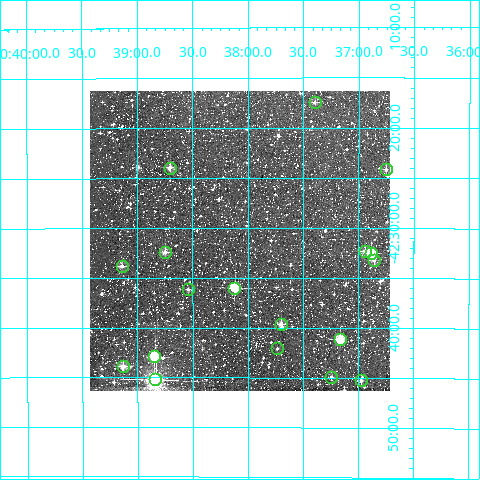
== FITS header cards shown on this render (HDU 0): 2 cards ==
NAXIS1  =                  300
NAXIS2  =                  300

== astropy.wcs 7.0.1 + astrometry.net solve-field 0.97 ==
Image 300 x 300 px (HDU 0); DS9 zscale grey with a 90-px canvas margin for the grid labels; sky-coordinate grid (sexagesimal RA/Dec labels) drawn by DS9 from the SOLVED WCS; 18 Tycho-2 reference stars matched to detected sources circled (green)
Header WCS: RA---TAN/DEC--TAN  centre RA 10:38:04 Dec -42:31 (159.52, -42.52 deg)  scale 6 arcsec/px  FOV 30.0' x 30.0'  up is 0 deg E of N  parity normal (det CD < 0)
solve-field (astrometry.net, Tycho-2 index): VERIFIED the header's WCS against the Tycho-2 star catalogue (verified at 2 index scales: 13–18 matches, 0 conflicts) and refined it, rather than solving blind
Solved WCS: RA---TAN-SIP/DEC--TAN-SIP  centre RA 10:38:04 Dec -42:31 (159.52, -42.52 deg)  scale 6 arcsec/px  FOV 30.0' x 30.0'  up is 0 deg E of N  parity normal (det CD < 0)
The solver's refit moves the header's centre by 1.7 arcsec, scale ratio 1.001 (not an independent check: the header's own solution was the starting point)
Tycho-2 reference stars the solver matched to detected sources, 18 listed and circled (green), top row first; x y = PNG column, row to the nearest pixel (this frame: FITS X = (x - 90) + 1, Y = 300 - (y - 91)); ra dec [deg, ICRS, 3 dp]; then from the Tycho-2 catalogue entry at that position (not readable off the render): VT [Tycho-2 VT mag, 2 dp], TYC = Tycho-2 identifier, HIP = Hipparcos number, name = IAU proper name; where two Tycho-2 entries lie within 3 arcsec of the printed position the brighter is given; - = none
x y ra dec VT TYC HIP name
315 102 159.349 -42.290 11.56 7718-610-1 - -
170 168 159.676 -42.399 10.51 7718-626-1 - -
386 169 159.188 -42.402 11.02 7718-902-1 - -
365 251 159.235 -42.539 11.04 7718-496-1 - -
165 252 159.688 -42.540 10.23 7718-256-1 - -
371 253 159.222 -42.542 9.76 7718-1074-1 - -
374 260 159.214 -42.553 10.76 7718-713-1 - -
122 266 159.786 -42.563 10.43 7718-464-1 - -
234 288 159.530 -42.600 9.26 7718-912-1 - -
188 289 159.635 -42.602 11.91 7718-942-1 - -
281 324 159.425 -42.660 10.02 7718-609-1 - -
340 339 159.291 -42.686 9.08 7718-448-1 51972 -
277 348 159.433 -42.701 11.51 7718-733-1 - -
154 356 159.712 -42.715 8.65 7718-882-1 - -
123 366 159.783 -42.730 10.60 7718-869-1 - -
331 377 159.310 -42.748 11.40 7718-957-1 - -
155 379 159.710 -42.753 6.19 7718-1520-1 52112 -
361 380 159.243 -42.754 10.89 7718-895-1 - -